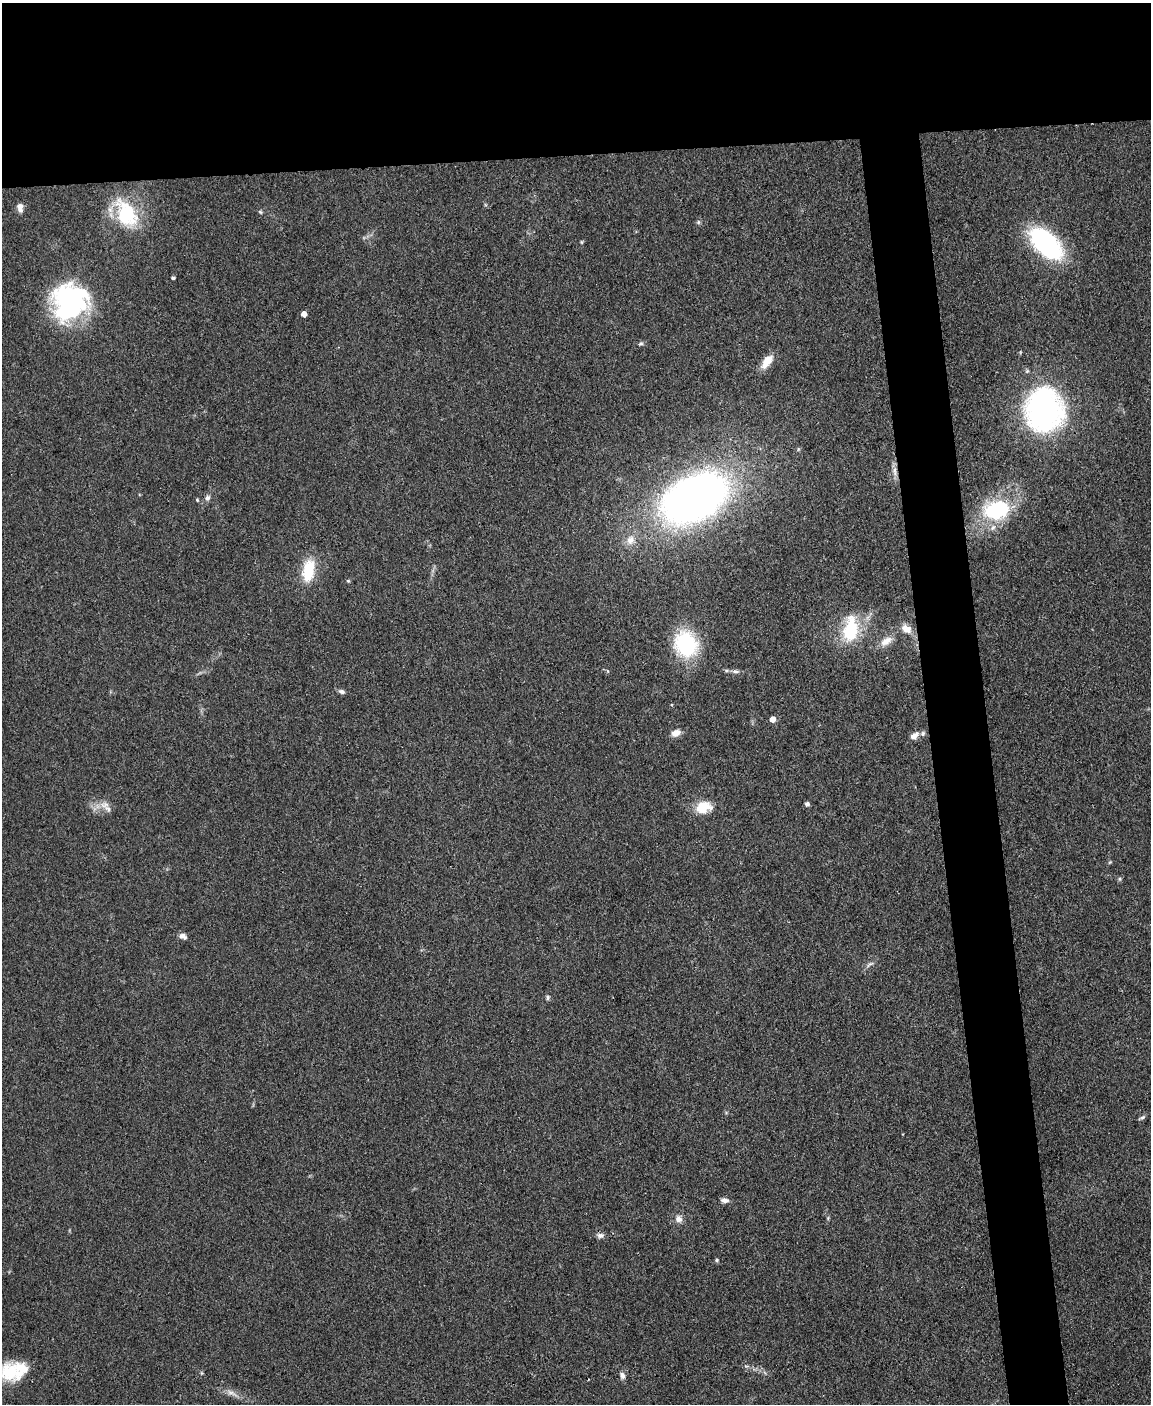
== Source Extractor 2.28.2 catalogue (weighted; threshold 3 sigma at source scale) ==
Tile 2 of 4 x 3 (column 2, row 1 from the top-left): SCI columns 1149-2297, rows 3043-4444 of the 4594 x 4573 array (HDU 1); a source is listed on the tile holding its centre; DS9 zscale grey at full resolution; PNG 1153 x 1406 px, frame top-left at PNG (2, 3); no overlay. Shown black and unused: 15% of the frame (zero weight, under 3 of 4 exposures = <1% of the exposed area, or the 3 px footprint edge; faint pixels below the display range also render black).
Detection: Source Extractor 2.28.2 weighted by HDU 2 'WHT'; one run over the whole footprint, this tile lists its part. Background 0.107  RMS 0.0063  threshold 0.0282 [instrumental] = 3 sigma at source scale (4.5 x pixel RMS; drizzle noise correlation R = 1.50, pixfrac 1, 0.05/0.05 arcsec/px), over >= 5 px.
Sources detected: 49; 2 inside a brighter object's white glare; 1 cosmic-ray / hot-pixel residue — not listed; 2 inside a brighter listed object's ellipse — not listed separately; the other 44 listed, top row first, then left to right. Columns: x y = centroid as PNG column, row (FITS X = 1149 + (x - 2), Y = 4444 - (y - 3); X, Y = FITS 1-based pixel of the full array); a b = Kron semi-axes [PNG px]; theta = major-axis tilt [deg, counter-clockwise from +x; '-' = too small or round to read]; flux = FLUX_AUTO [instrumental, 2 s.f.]
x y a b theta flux
20 208 11 7 -82 3.8
260 212 6 4 -22 0.86
126 213 36 22 -61 40
698 222 7 4 90 1
581 242 6 4 -90 0.67
1046 243 30 16 -44 110
173 278 4 3 - 1.2
71 307 51 34 -50 82
304 314 4 4 - 4.9
641 344 8 4 8 1.1
767 361 15 7 53 11
1044 410 35 29 -87 180
895 471 15 5 -87 3.1
207 498 8 6 59 2
694 498 58 35 26 420
197 500 4 4 - 0.57
997 510 27 19 15 49
630 540 12 10 75 5.4
308 570 27 14 81 20
348 581 5 4 - 0.74
850 629 33 18 82 30
906 629 15 10 -32 6.4
886 641 18 10 32 6.4
686 644 25 21 -65 54
735 671 11 5 -7 2
342 691 8 5 -14 1.8
773 719 5 5 - 5.3
676 733 10 7 21 5
914 736 13 8 35 4.7
807 804 4 4 - 2.1
704 805 25 12 -17 11
108 809 14 8 -45 3.9
1120 879 5 5 - 0.98
183 936 9 6 -30 2.7
870 964 13 4 36 1.9
548 997 6 6 - 1.3
1142 1117 8 5 27 1.3
725 1200 11 6 -5 2.5
679 1219 9 9 - 3.4
600 1235 10 6 -7 2.3
717 1260 5 4 - 0.82
10 1372 26 22 -42 25
622 1375 9 6 -76 2.6
232 1393 21 5 -25 4.1
Isophote crosses this tile's border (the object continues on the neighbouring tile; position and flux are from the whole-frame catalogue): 1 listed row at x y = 10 1372